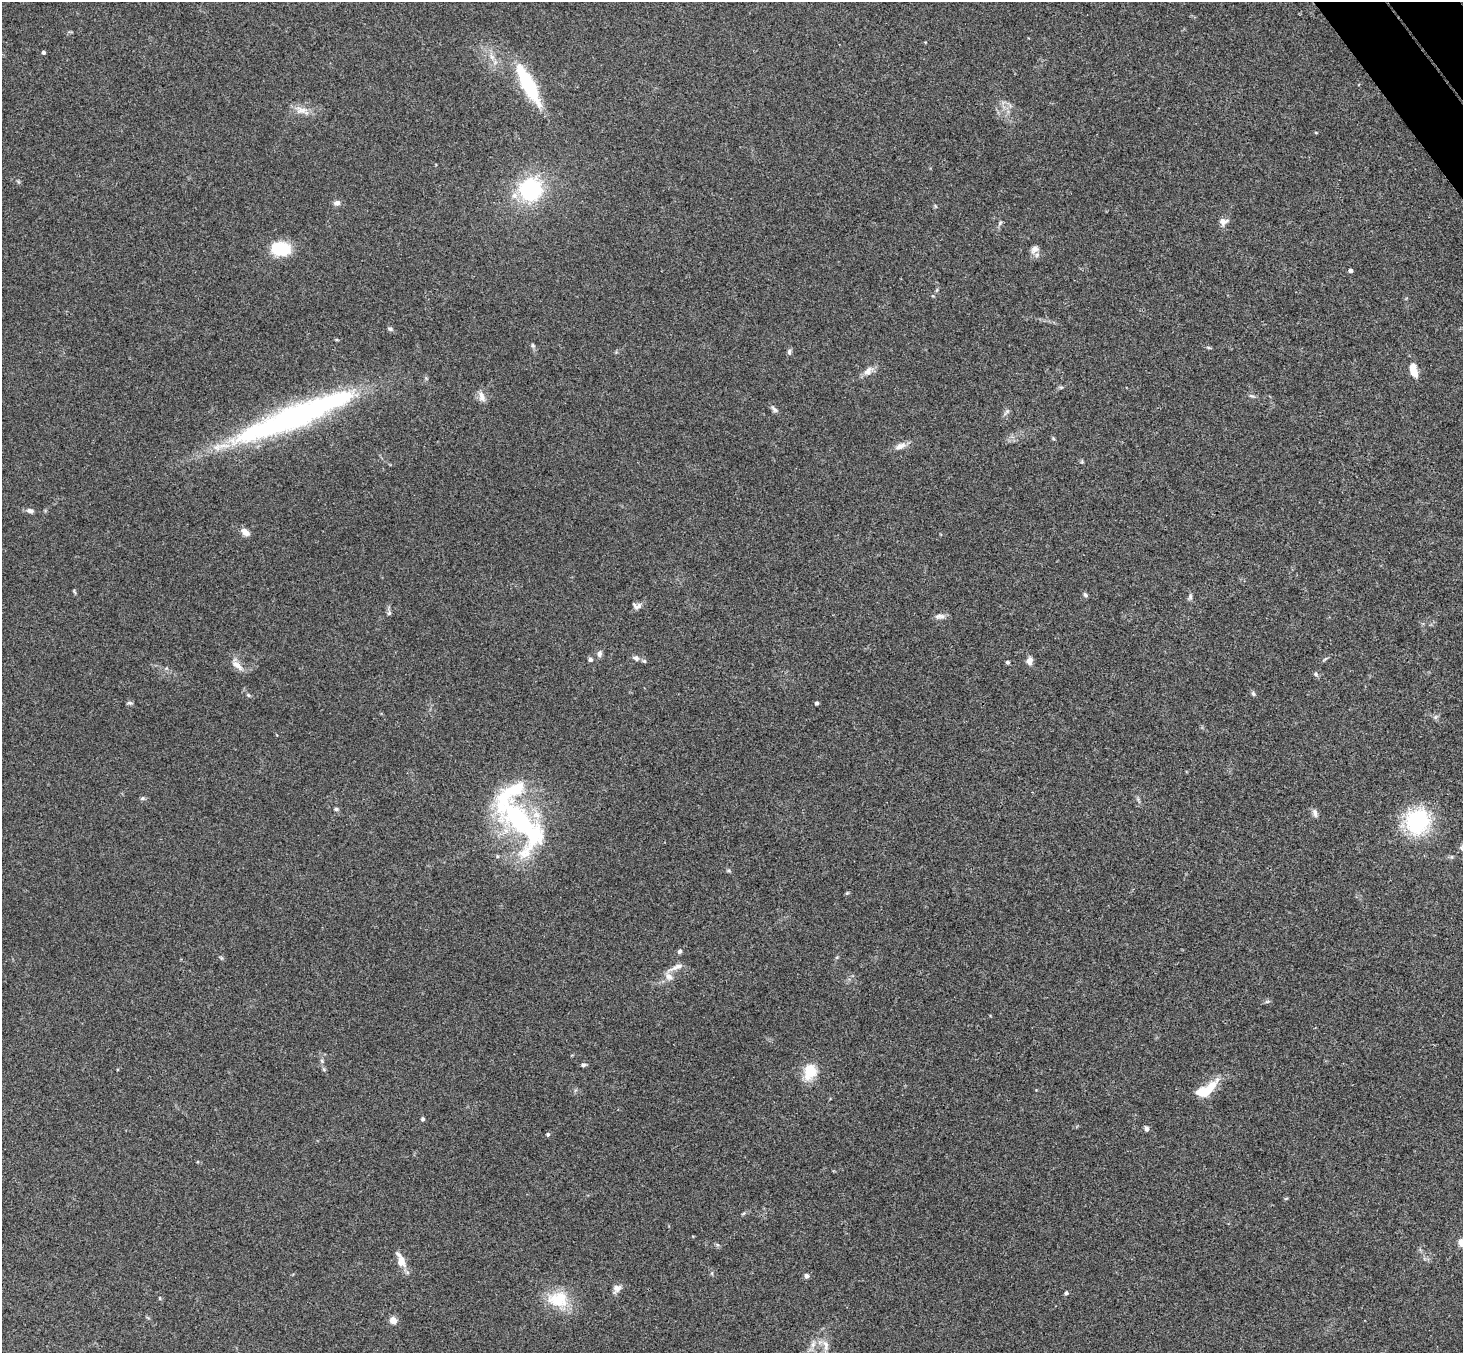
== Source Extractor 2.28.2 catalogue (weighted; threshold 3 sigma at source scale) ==
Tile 10 of 4 x 4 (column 2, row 3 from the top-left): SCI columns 1515-2975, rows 1682-3032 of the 5946 x 5927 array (HDU 1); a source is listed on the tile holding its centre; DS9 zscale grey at full resolution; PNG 1465 x 1355 px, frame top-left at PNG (2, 2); no overlay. Shown black and unused: <1% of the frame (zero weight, under 3 of 4 exposures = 6% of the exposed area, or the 3 px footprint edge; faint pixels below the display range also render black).
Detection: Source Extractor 2.28.2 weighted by HDU 2 'WHT'; one run over the whole footprint, this tile lists its part. Background 0.204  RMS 0.0083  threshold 0.0372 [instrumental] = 3 sigma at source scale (4.5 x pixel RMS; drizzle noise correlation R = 1.50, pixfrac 1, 0.05/0.05 arcsec/px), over >= 5 px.
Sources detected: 77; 1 inside a brighter object's white glare — not listed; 4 inside a brighter listed object's ellipse — not listed separately; the other 72 listed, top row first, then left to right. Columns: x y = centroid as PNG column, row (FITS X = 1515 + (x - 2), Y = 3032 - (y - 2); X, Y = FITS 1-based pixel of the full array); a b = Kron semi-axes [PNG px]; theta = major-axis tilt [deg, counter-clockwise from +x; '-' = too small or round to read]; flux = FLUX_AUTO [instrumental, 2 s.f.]
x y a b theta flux
44 52 3 3 - 2.2
528 85 49 13 -62 56
301 110 20 11 -18 8.5
1316 133 5 3 - 0.64
530 190 20 20 - 79
337 203 9 7 1 3.4
1223 221 11 10 - 4.8
1000 223 7 5 47 1.5
280 249 15 10 -1 47
1034 249 12 9 37 4.4
1351 270 4 3 - 3
390 329 7 5 -22 1.5
533 345 7 5 -68 1.4
1208 348 7 3 -19 1.1
789 352 8 5 -90 2.1
868 371 15 9 42 5.6
1414 372 12 8 -41 7.9
1061 387 6 4 1 1.2
482 397 14 8 -69 5.3
774 409 11 6 -45 2.5
1006 412 11 4 46 1.9
298 415 140 22 22 250
900 446 17 7 23 5.5
30 511 10 6 -10 2.6
245 532 11 7 -36 5.7
74 592 8 2 -69 0.92
1085 595 6 5 - 1.7
1190 596 9 4 -90 1.8
638 606 13 7 37 3.6
389 613 7 6 - 1.7
940 616 16 6 2 3.4
599 654 9 6 79 2.6
636 658 10 6 -23 2.6
590 659 5 5 - 2.2
1325 659 7 4 37 1.3
1029 661 9 7 86 4.4
1007 662 4 3 - 1.7
237 665 19 8 -38 6.6
1316 674 6 5 - 1.6
1253 694 7 5 -52 1.7
248 695 6 4 -45 1.2
129 703 8 4 0 1.3
817 703 4 3 - 1.9
1435 717 7 4 71 1.5
142 798 6 5 - 1.5
336 809 6 4 -10 1.5
1315 813 12 6 -78 3
520 820 61 27 -39 120
1417 821 32 28 52 60
847 893 6 4 44 0.98
679 951 7 5 57 1.9
676 967 25 6 22 5.4
669 976 12 9 -36 5
1267 1002 7 4 2 1.4
322 1061 6 4 -47 1.3
583 1065 5 5 - 1.9
810 1072 22 16 77 18
1206 1090 30 11 34 22
423 1119 5 4 - 1.5
1146 1129 6 5 - 2.1
548 1134 5 4 - 1.7
1286 1198 6 4 3 0.84
744 1213 6 4 70 0.97
401 1260 20 9 -67 9.6
806 1276 5 5 - 2.4
617 1288 12 9 54 4.4
1066 1293 5 4 - 1.6
160 1298 4 4 - 0.9
558 1299 30 22 -6 28
393 1320 5 4 - 19
813 1345 10 6 63 3.9
826 1346 16 7 -82 5.6